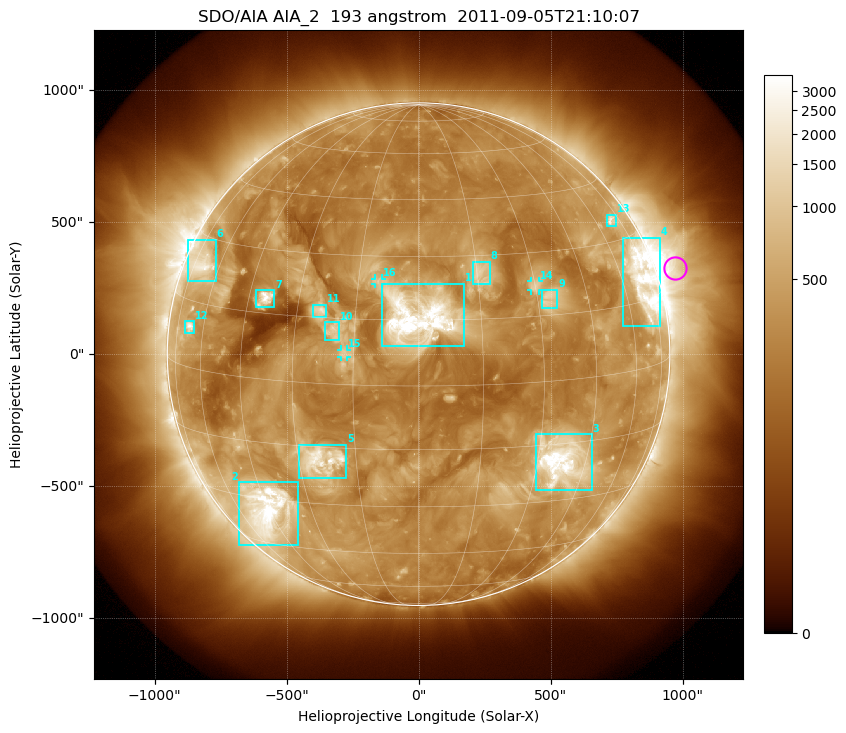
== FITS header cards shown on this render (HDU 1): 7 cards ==
TELESCOP= 'SDO/AIA'
INSTRUME= 'AIA_2'
WAVELNTH=                  193
WAVEUNIT= 'angstrom'
DATE-OBS= '2011-09-05T21:10:07.84'
CTYPE1  = 'HPLN-TAN'
CTYPE2  = 'HPLT-TAN'

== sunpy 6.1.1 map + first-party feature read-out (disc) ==
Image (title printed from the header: SDO/AIA AIA_2  193 angstrom  2011-09-05T21:10:07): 1024 x 1024 px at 2.4 arcsec/px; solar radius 952 arcsec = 397 px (full disc in frame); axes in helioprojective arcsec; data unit not stated in the header (colour bar unlabelled)
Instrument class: DISC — disc imager (sunpy class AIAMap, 193 A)
Bright regions (active regions / flare kernels): reference = the median radial profile (limb darkening/brightening removed); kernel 9 px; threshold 5 sigma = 626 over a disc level ~291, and >= 1.15x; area >= 12 px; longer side >= 10 px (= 24 arcsec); searched inside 0.97 R_sun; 16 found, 16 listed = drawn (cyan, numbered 1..; 3 of them under ~33 arcsec drawn as corner ticks so the feature stays visible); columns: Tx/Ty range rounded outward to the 5 arcsec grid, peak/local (2 s.f.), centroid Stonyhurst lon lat
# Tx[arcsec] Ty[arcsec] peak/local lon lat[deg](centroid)
1 -140..175 30..270 18 +0 +16
2 -680..-455 -725..-485 19 -46 -33
3 445..655 -515..-300 17 +37 -19
4 770..915 105..445 12 +70 +19
5 -455..-270 -470..-340 8.3 -24 -18
6 -875..-765 275..435 7.1 -70 +24
7 -615..-545 180..245 10 -40 +18
8 205..270 265..350 4.7 +16 +25
9 465..525 175..245 4.2 +33 +19
10 -355..-300 50..120 4.3 -20 +12
11 -400..-350 140..190 5.5 -24 +17
12 -885..-850 80..125 6.9 -67 +9
13 710..750 485..530 5.1 +69 +35
14 425..455 240..275 3.9 +30 +22
15 -295..-270 -10..20 3.5 -17 +7
16 -165..-140 265..285 3.5 -10 +24
Off-limb structures (1.02-1.3 R_sun): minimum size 162 px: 8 found; the strongest spans PA ~260..310 deg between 1.02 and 1.3 R_sun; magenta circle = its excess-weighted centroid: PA ~290 deg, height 1.08 R_sun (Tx ~975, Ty ~325 arcsec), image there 3.6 x the reference